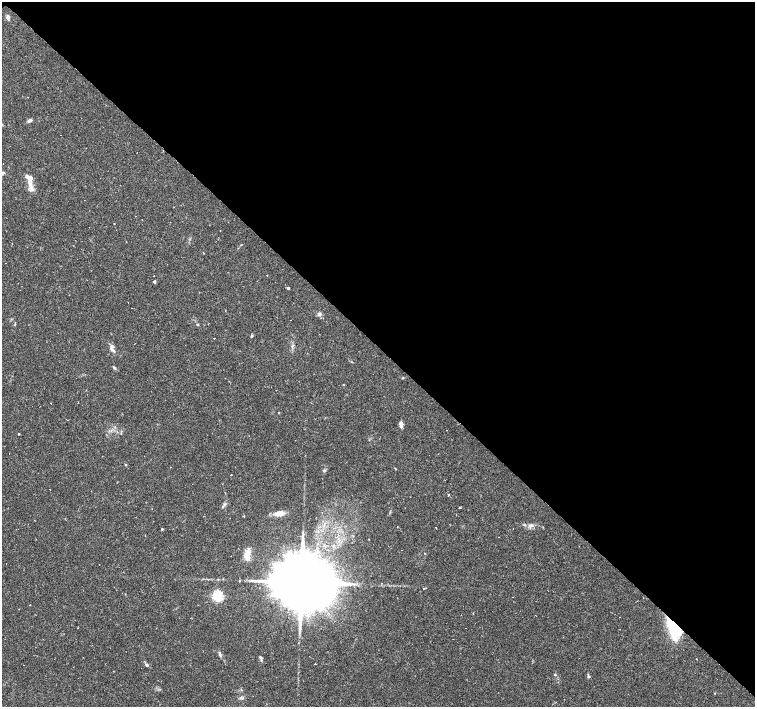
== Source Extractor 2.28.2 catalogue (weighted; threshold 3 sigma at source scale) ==
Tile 3 of 4 x 4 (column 3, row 1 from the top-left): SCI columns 3011-4515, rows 4382-5791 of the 6021 x 6009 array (HDU 1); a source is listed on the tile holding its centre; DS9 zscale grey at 2 x 2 block average (1 PNG px = mean of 2 x 2 image px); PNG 757 x 709 px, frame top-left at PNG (2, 2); no overlay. Shown black and unused: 49% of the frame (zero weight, under 2 of 3 exposures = <1% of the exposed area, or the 3 px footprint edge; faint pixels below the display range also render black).
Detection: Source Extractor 2.28.2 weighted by HDU 2 'WHT'; one run over the whole footprint, this tile lists its part. Background 0.0388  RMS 0.0031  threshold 0.0141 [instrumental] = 3 sigma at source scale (4.5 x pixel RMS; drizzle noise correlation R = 1.50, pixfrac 1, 0.0396/0.0396 arcsec/px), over >= 5 px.
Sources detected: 85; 2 inside a brighter object's white glare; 20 cosmic-ray / hot-pixel residue — not listed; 4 inside a brighter listed object's ellipse — not listed separately; the other 59 listed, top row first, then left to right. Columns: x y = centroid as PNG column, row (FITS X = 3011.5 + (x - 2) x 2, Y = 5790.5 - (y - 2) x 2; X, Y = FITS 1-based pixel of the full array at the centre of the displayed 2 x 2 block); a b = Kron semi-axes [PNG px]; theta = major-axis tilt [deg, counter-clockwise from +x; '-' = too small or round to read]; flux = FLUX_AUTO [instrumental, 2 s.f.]
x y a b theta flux
8 17 6 4 -83 1.9
30 121 5 3 - 2.1
60 135 2 2 - 0.46
3 163 2 2 - 0.23
30 180 17 6 87 6.4
114 223 2 2 - 0.48
220 231 2 2 - 0.79
203 253 2 2 - 0.39
6 263 2 2 - 0.49
267 275 2 2 - 0.78
257 281 2 2 - 0.5
154 282 3 2 - 1.7
288 288 3 2 - 1.1
131 308 2 2 - 0.32
319 314 5 4 - 1.8
290 320 2 2 - 0.29
15 325 3 2 - 0.39
197 325 3 3 - 0.7
252 336 4 3 - 0.84
214 338 2 2 - 2.6
112 350 11 3 -43 2.4
114 368 5 3 - 0.99
403 378 3 2 - 0.47
67 420 2 2 - 0.49
401 424 6 3 -81 3.5
121 433 3 2 - 0.39
18 434 2 2 - 0.48
9 453 2 2 - 1.5
126 465 4 2 - 0.47
170 467 2 2 - 0.38
324 470 4 3 - 0.81
231 475 2 2 - 1.8
448 495 2 2 - 4.5
222 506 4 2 - 0.74
460 507 2 2 - 1.4
279 513 15 5 13 5.6
322 513 2 2 - 0.21
244 516 2 2 - 0.64
531 525 6 4 5 2.5
162 529 3 2 - 0.96
368 539 2 2 - 0.45
247 555 15 7 82 7
302 582 19 13 39 11000
381 583 2 2 - 0.32
424 588 2 2 - 0.6
122 593 2 2 - 0.23
217 596 4 3 - 110
30 605 2 2 - 0.38
473 613 3 2 - 0.41
673 631 22 10 -63 16
220 654 8 3 -77 1.4
260 657 6 3 -42 1.2
147 665 5 4 - 1.4
555 674 3 2 - 0.55
588 676 4 3 - 0.83
717 679 2 2 - 0.72
241 690 3 2 - 0.44
714 693 2 2 - 0.66
243 698 4 2 - 0.69
Diffuse or blended objects may show on this block-average render without a row.